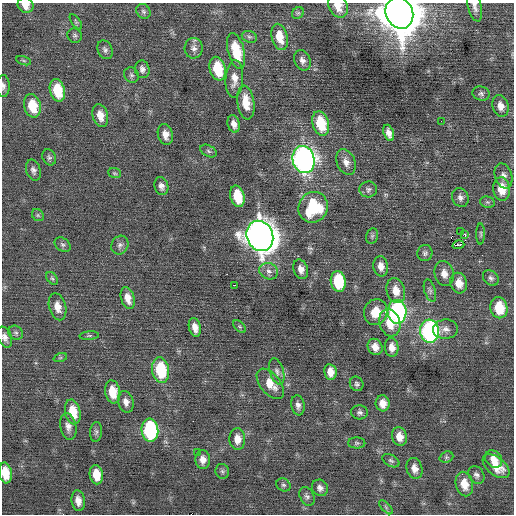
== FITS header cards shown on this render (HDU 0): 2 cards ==
NAXIS1  =                  512 / Axis length
NAXIS2  =                  512 / Axis length

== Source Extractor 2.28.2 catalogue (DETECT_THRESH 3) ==
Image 512 x 512 px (HDU 0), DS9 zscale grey, 1 PNG px = 1 image px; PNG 516 x 516 px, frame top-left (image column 1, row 512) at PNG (2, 3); each listed source drawn as its Kron ellipse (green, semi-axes under 4 px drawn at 4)
Background 0.0146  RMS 0.75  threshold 2.24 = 3 sigma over >= 5 px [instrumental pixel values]
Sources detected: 116; all 116 listed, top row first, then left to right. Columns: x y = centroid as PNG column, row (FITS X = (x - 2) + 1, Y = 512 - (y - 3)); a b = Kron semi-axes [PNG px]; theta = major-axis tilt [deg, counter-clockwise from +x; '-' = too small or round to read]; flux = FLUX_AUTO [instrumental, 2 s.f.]
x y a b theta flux
25 5 8 7 - 450
338 6 12 9 -62 650
475 7 15 6 -76 260
143 11 8 6 -46 130
298 13 6 5 - 91
399 13 16 13 -65 190000
76 22 9 4 -55 89
75 36 7 6 - 130
249 37 8 5 -20 130
280 37 13 7 -75 900
194 48 10 9 - 250
105 50 10 7 -69 170
236 51 18 8 -76 1700
302 60 10 8 -66 250
24 61 8 3 -19 76
142 69 9 7 -77 200
218 69 12 7 -75 1800
131 75 8 7 - 140
234 79 19 9 87 530
3 86 11 6 -90 180
57 90 11 7 -76 1600
481 94 8 7 - 140
246 102 17 8 -82 930
32 106 12 8 -75 1300
501 106 11 8 -74 360
100 115 12 7 -75 570
441 121 2 2 - 58
321 123 12 8 -73 1800
234 124 9 6 -75 310
389 133 8 5 -71 300
165 135 10 7 -77 410
208 151 9 5 -28 120
49 157 8 6 -68 130
304 159 14 11 -77 27000
346 162 13 9 -68 370
33 170 11 7 -71 200
115 173 6 5 - 73
503 176 13 8 -73 300
161 186 9 6 -73 240
368 189 9 8 - 160
502 189 12 8 -85 950
237 196 11 7 -75 1500
460 197 10 8 -66 220
487 202 7 5 -12 110
313 207 16 14 60 2900
38 215 6 5 - 86
460 231 2 2 - 430
481 234 10 4 -90 96
465 235 3 3 - 200
260 236 15 13 -67 78000
372 236 8 6 76 96
63 245 9 6 -37 140
120 245 10 8 61 210
458 245 6 2 16 280
425 253 8 7 - 140
381 266 10 7 -81 360
301 269 10 7 -71 330
269 271 10 8 -22 260
444 273 12 9 -77 450
52 278 7 4 -52 97
491 278 9 7 -45 160
338 281 10 7 -81 2600
459 283 10 8 -76 570
235 285 3 2 - 300
396 291 13 9 -76 610
430 291 11 5 -73 130
128 298 11 6 -74 460
57 307 14 8 -75 480
499 308 10 8 -79 1500
376 312 13 11 72 1000
397 312 12 9 -84 10000
390 323 14 10 -73 1000
195 327 9 6 -76 380
240 327 8 4 -45 88
445 329 12 9 3 310
430 331 11 9 -84 12000
16 333 8 6 -40 130
89 336 10 4 5 93
5 337 11 7 -68 280
375 347 8 7 - 410
392 347 9 7 -84 360
60 358 7 4 19 78
161 370 13 8 -81 2600
277 371 13 7 -73 260
330 372 8 6 -81 460
270 384 18 10 -50 810
357 384 7 6 - 120
113 392 12 7 -80 950
126 402 11 7 -75 300
383 403 8 7 - 410
298 405 10 6 -80 220
73 412 12 7 -78 1000
360 412 8 7 - 150
68 426 13 8 -80 320
150 430 11 8 -85 5800
96 432 10 6 83 130
399 437 9 7 -74 510
237 439 10 8 -87 490
357 443 8 5 0 98
197 453 3 2 - 46
446 457 7 5 21 88
494 459 9 7 -51 470
203 460 9 7 -86 330
391 461 9 5 -29 120
496 466 16 9 -38 830
414 468 11 7 -73 370
222 471 7 6 - 110
5 473 10 6 -81 980
96 475 9 6 -80 840
476 475 9 7 -56 180
464 484 12 8 -77 720
283 485 7 6 - 120
320 488 8 7 - 230
307 496 10 7 -62 160
78 501 10 6 -80 390
386 507 9 3 -46 84
At the frame edge (FLAGS 8, measured only in part): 7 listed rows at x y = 25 5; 338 6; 475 7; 399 13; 3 86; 5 337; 5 473